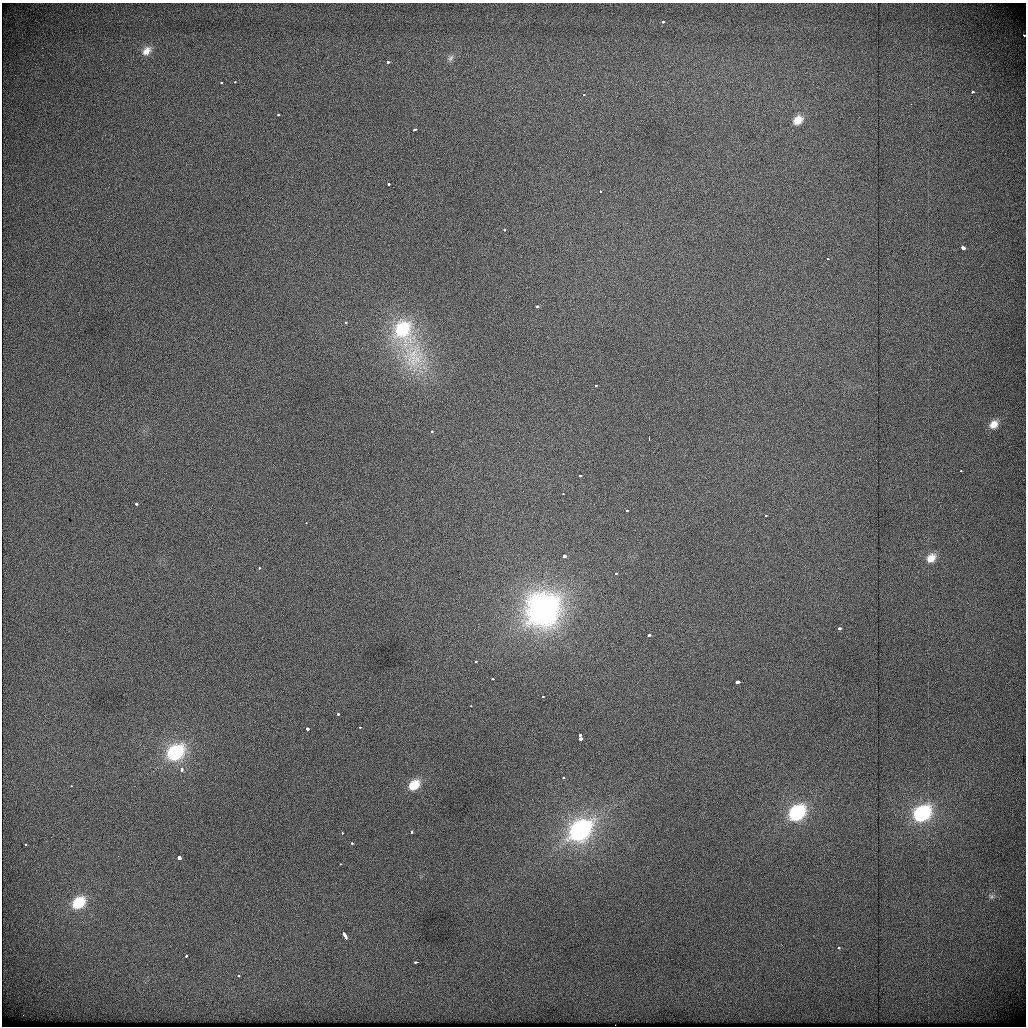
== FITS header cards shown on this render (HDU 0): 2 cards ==
NAXIS1  =                 1024          /
NAXIS2  =                 1024          /

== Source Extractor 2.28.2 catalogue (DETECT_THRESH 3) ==
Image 1024 x 1024 px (HDU 0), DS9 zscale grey, 1 PNG px = 1 image px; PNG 1028 x 1028 px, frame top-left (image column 1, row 1024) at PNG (2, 3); no overlay
Background 445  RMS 1.9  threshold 5.7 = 3 sigma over >= 5 px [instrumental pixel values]
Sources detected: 73; all 73 listed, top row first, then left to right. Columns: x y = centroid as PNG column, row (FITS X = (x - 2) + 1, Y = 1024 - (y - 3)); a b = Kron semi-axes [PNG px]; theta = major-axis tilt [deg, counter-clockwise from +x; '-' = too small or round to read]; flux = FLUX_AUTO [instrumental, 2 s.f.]
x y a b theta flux
663 22 3 3 - 490
1024 35 3 2 - 240
146 51 10 8 48 910
450 58 11 7 51 460
388 62 3 3 - 870
235 82 3 2 - 200
221 83 3 3 - 300
972 92 3 3 - 1200
584 95 3 3 - 200
911 104 2 2 - 60
278 115 3 3 - 240
798 120 11 8 40 1500
415 129 4 3 - 600
388 184 3 3 - 620
600 191 3 2 - 270
504 230 3 3 - 400
963 248 3 3 - 2300
827 259 3 3 - 160
537 307 3 3 - 610
345 322 3 3 - 290
403 330 35 27 -82 13000
413 356 54 39 -77 14000
595 386 3 3 - 250
994 424 8 7 - 970
432 431 3 3 - 200
961 471 3 2 - 120
580 476 3 3 - 390
563 494 3 2 - 150
136 504 3 3 - 890
627 511 3 2 - 210
766 515 4 3 - 170
306 523 3 2 - 110
564 556 3 3 - 1600
931 558 13 10 48 1400
259 568 3 2 - 290
616 573 3 3 - 260
543 610 22 20 48 55000
839 628 4 3 - 800
649 635 3 3 - 1500
476 661 3 3 - 270
493 679 3 3 - 340
738 682 3 3 - 3300
543 696 3 2 - 190
471 706 3 2 - 140
338 714 3 3 - 510
360 728 3 3 - 370
307 729 3 3 - 1400
580 735 3 3 - 440
580 738 3 3 - 1900
175 753 15 11 39 11000
182 769 3 3 - 580
563 778 3 3 - 470
414 785 16 11 39 3000
71 786 3 2 - 180
797 813 15 11 41 12000
922 813 14 11 38 14000
580 830 16 12 41 32000
411 832 3 3 - 370
342 833 3 2 - 930
352 843 3 3 - 360
26 845 3 3 - 340
118 856 2 2 - 120
179 858 3 3 - 3500
340 864 3 2 - 200
991 896 7 6 - 260
78 903 13 9 41 4300
345 936 7 3 -65 1700
838 948 3 3 - 190
186 956 3 3 - 400
416 962 4 2 - 660
238 975 3 3 - 320
23 1015 2 2 - 70
615 1025 2 2 - 55
At the frame edge (FLAGS 8, measured only in part): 2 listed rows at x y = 1024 35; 615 1025